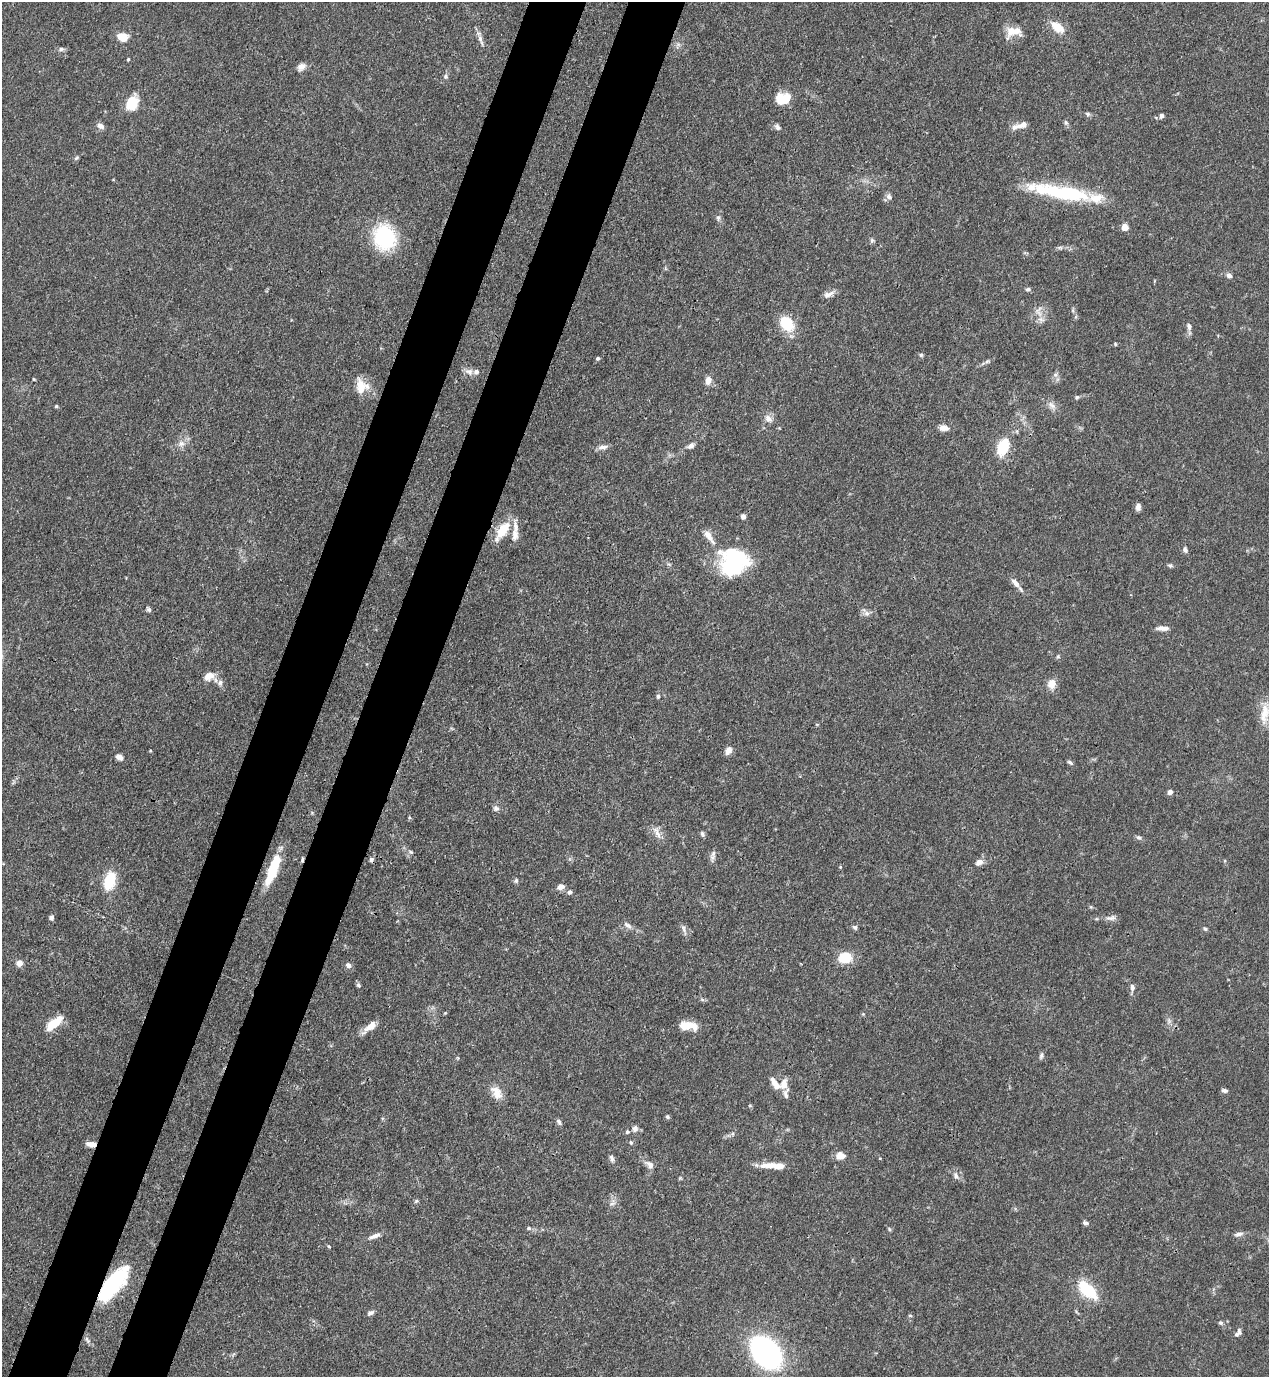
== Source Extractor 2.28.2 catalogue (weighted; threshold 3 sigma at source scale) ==
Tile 7 of 4 x 4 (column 3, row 2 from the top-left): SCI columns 2760-4026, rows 2795-4169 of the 5646 x 5587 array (HDU 1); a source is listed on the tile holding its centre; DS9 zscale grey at full resolution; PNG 1271 x 1379 px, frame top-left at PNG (2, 2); no overlay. Shown black and unused: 9% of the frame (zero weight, under 3 of 4 exposures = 7% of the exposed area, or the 3 px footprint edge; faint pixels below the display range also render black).
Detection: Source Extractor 2.28.2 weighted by HDU 2 'WHT'; one run over the whole footprint, this tile lists its part. Background 0.0767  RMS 0.0036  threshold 0.0162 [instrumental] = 3 sigma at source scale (4.5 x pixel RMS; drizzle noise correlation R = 1.50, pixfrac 1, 0.05/0.05 arcsec/px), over >= 5 px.
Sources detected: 150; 2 inside a brighter object's white glare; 1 cosmic-ray / hot-pixel residue — not listed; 11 inside a brighter listed object's ellipse — not listed separately; the other 136 listed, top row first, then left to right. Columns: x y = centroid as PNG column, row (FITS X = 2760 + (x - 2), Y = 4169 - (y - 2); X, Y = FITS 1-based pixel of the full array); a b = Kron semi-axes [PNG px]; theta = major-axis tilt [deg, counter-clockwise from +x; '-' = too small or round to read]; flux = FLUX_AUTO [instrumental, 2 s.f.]
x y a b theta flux
1057 27 20 11 -40 5.5
1013 32 20 13 8 5.5
122 37 9 7 -15 6.5
480 39 19 5 -72 2
678 44 6 5 - 0.85
61 49 8 5 10 0.94
128 59 4 3 - 0.38
301 67 12 9 39 2
446 76 7 6 - 0.95
783 99 15 11 9 9.2
132 103 11 9 67 14
1088 114 6 6 - 0.78
1161 116 5 5 - 1.3
1066 123 7 6 - 0.81
1022 125 15 7 18 2.7
101 126 9 6 -28 1.6
777 127 9 7 -50 1.1
76 158 8 5 38 0.63
1066 193 57 19 -8 28
889 196 10 7 -61 1.3
718 218 9 6 82 1
1125 227 6 6 - 3
384 237 21 18 -78 35
872 240 7 5 76 0.75
1060 248 9 4 8 0.84
1229 275 8 6 -32 1.3
1028 289 7 5 22 0.75
828 294 15 7 25 2
1073 310 7 4 90 0.63
1039 311 19 12 84 3.8
787 324 16 12 -51 12
1189 327 11 7 -75 1.4
1115 344 5 4 - 0.39
921 355 5 5 - 0.55
598 358 5 4 - 0.62
987 361 8 4 23 0.78
469 371 12 8 -22 2.1
1055 375 7 6 - 0.99
34 379 4 3 - 0.32
708 380 9 7 77 2.6
361 386 20 16 -68 6.3
1077 397 6 5 - 0.67
1052 405 14 8 -42 2.2
56 406 4 4 - 0.47
768 419 11 9 -48 2.3
944 428 12 8 -9 2.3
181 444 11 9 0 2.3
691 446 10 6 33 1.5
603 447 15 6 5 1.7
1003 447 15 9 67 14
1138 507 8 6 89 1.4
743 516 5 5 - 1.4
502 530 24 10 56 9
515 535 19 9 89 2.9
709 536 22 7 -55 3.6
1185 550 8 5 -67 1.1
734 564 34 26 25 31
1170 565 6 5 - 0.73
1016 583 16 7 -46 2.6
149 609 7 5 -57 0.8
867 613 8 8 - 1.4
1162 628 15 5 -1 2.2
1058 656 5 5 - 0.52
209 676 17 11 24 3.5
220 683 9 7 88 1.6
1052 683 11 9 76 3.8
658 696 6 5 - 0.65
1265 713 32 10 83 6.2
728 750 10 7 62 2.2
150 751 4 3 - 0.31
119 757 9 6 -27 1.7
1070 762 8 4 -37 0.75
1170 792 5 5 - 1.4
496 808 9 7 -38 1.1
657 833 20 5 -59 2.4
702 834 7 5 -73 0.86
1138 837 8 6 -28 0.83
411 852 8 5 -27 0.74
713 853 11 6 90 1.5
302 859 7 3 79 0.58
979 862 11 8 27 1.9
840 867 5 3 - 0.33
272 870 33 9 69 15
110 881 21 12 75 12
516 881 7 6 - 0.74
561 887 8 6 4 2
569 892 6 6 - 0.93
51 917 6 5 - 0.94
1110 918 16 6 3 1.8
627 925 13 6 -33 1.6
855 927 7 5 -36 0.8
684 929 18 5 -72 1.4
1205 929 7 4 -37 0.58
845 957 12 10 4 9.8
19 963 7 7 - 2.2
348 965 7 6 - 1.5
358 985 7 5 -52 0.69
1132 987 11 6 -86 1.4
702 1000 6 4 -2 0.6
863 1014 5 4 - 0.42
1169 1021 7 6 - 1
54 1023 18 8 39 9
686 1026 16 9 8 5.6
370 1027 20 7 38 3.9
1041 1056 10 5 74 0.82
775 1083 21 8 -55 3.2
1224 1090 7 5 -7 0.96
496 1093 19 12 -58 4.4
750 1106 6 4 -1 0.35
667 1117 5 5 - 0.64
559 1122 9 5 -61 0.9
635 1129 9 7 68 1.4
627 1132 6 5 - 0.68
631 1142 6 4 -68 0.52
91 1144 11 6 -10 2.5
840 1156 11 9 0 2.8
612 1158 9 5 -70 1.1
649 1165 15 9 -42 2.3
772 1165 31 8 1 5.4
956 1176 11 6 -60 1.6
680 1178 5 5 - 0.4
416 1201 6 5 - 0.56
612 1204 11 4 11 0.95
1085 1223 7 5 -14 0.85
529 1228 6 5 - 0.74
889 1229 6 5 - 0.52
1239 1234 12 6 15 1.4
375 1236 17 6 22 2.1
329 1246 5 4 - 0.41
113 1284 41 15 52 31
1088 1290 25 12 -41 15
370 1313 8 6 32 1.2
910 1315 6 4 -1 0.38
1221 1323 6 5 - 0.74
1239 1332 8 5 -77 0.96
766 1352 25 17 -49 110
Overlapping masked pixels (flux is a lower limit): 5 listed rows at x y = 1003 447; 302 859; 272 870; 91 1144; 113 1284